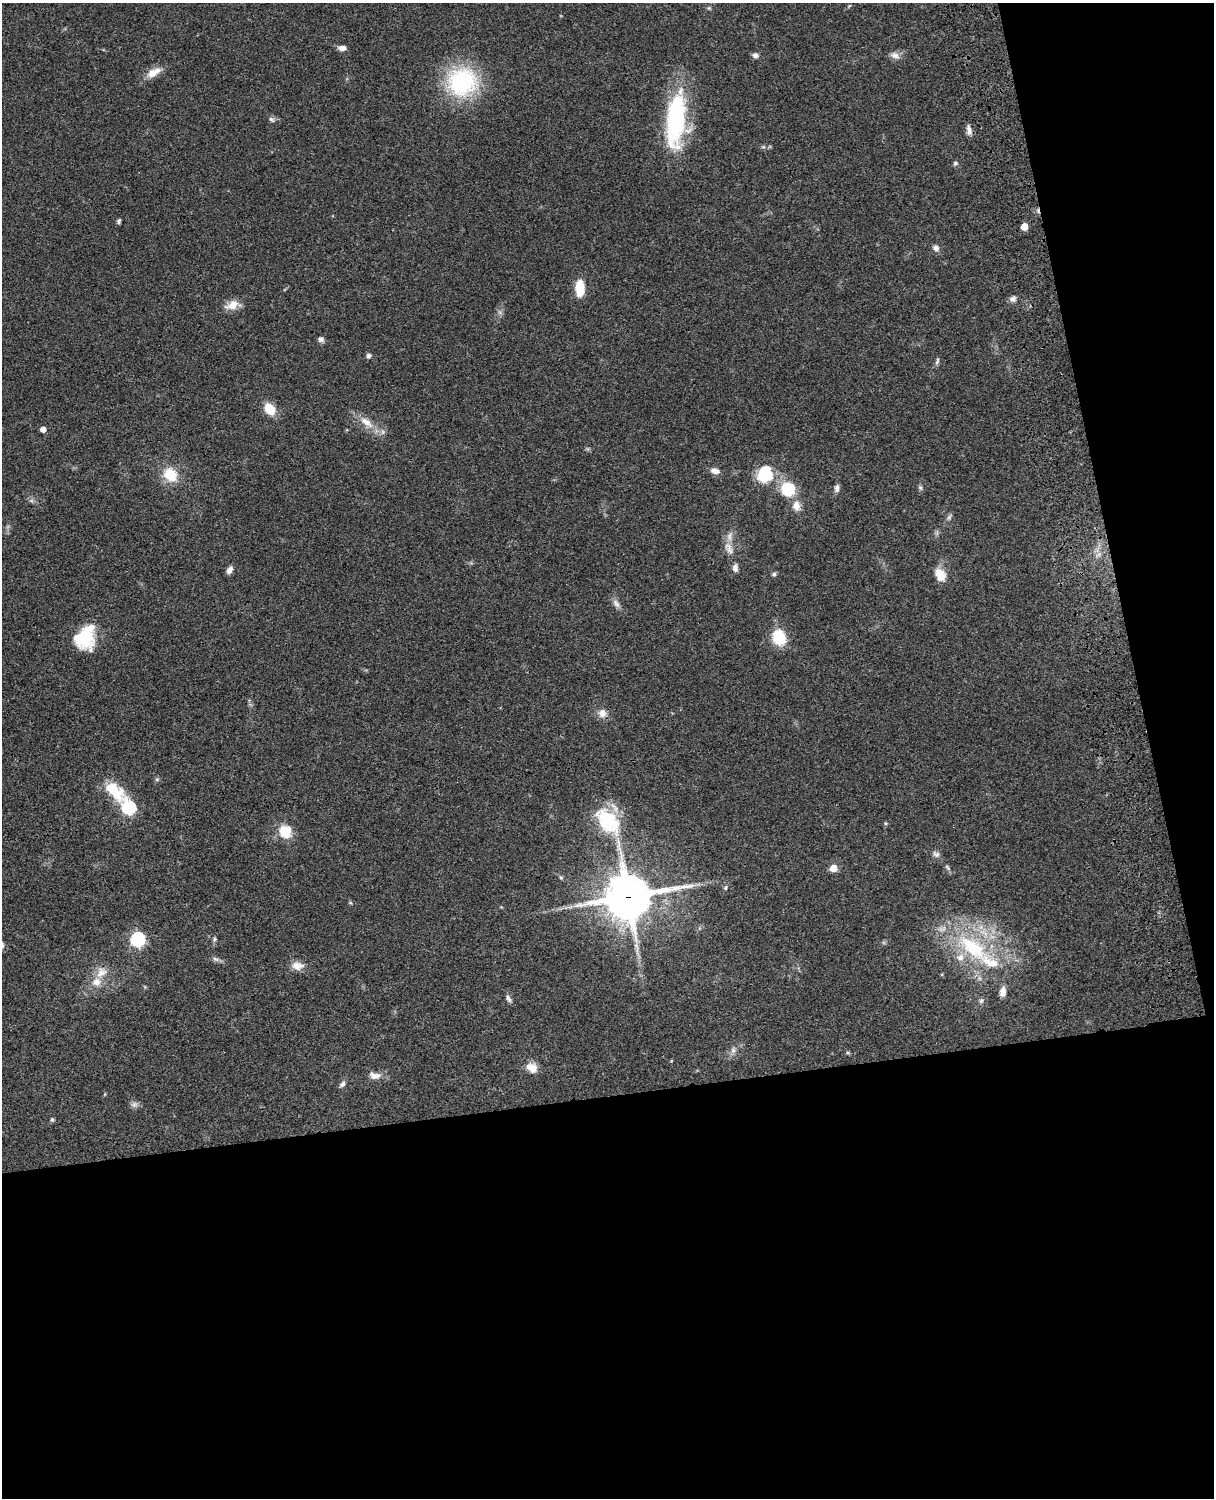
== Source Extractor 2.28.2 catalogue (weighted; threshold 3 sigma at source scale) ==
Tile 12 of 4 x 3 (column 4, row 3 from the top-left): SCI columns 3758-4969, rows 277-1772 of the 5088 x 4927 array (HDU 1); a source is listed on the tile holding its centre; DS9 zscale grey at full resolution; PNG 1216 x 1500 px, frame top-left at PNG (2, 3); no overlay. Shown black and unused: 33% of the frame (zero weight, under 3 of 4 exposures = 6% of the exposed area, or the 3 px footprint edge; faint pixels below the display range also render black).
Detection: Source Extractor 2.28.2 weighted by HDU 2 'WHT'; one run over the whole footprint, this tile lists its part. Background 0.0766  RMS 0.0058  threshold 0.0261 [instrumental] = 3 sigma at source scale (4.5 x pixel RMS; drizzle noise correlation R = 1.50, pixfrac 1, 0.05/0.05 arcsec/px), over >= 5 px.
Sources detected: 75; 2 too faint to see at this stretch — not listed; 7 inside a brighter listed object's ellipse — not listed separately; the other 66 listed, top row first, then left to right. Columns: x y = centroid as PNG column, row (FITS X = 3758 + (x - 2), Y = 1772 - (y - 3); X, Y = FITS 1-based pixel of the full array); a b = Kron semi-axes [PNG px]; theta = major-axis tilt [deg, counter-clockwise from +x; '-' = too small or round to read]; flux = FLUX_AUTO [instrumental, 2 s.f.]
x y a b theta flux
342 48 9 6 0 3.1
755 55 8 6 -7 2.2
895 55 13 9 -20 3.3
152 73 19 11 39 6.4
462 82 24 22 17 78
271 119 9 6 -39 1.6
676 120 60 20 85 79
969 130 14 6 -79 3
763 147 6 4 17 0.84
955 163 7 6 - 1.2
119 221 7 4 65 1.1
1024 226 5 5 - 8.8
936 248 8 7 - 2.5
580 288 16 8 -90 15
1013 299 8 7 - 2.4
232 305 19 10 16 6.8
321 339 7 6 - 2.2
369 356 7 6 - 1.5
937 361 11 4 72 1.3
270 409 12 9 -53 12
366 422 23 10 -36 8.6
43 429 4 4 - 4.9
715 471 11 7 -13 3.5
171 475 18 14 -46 15
765 475 22 16 18 19
837 488 10 6 83 2.1
920 488 7 5 -68 1.1
788 489 14 14 - 21
796 506 13 10 -79 5.6
937 533 7 4 -72 1.1
729 548 20 10 -61 5.4
735 568 10 7 -84 2.4
230 570 9 6 58 2.6
938 573 15 12 7 5.9
774 574 6 5 - 1.2
616 603 13 7 -54 2.8
85 637 26 22 87 26
779 637 14 11 -71 22
602 713 10 10 - 4.6
157 779 6 5 - 0.94
114 791 32 14 -45 22
129 808 7 7 - 71
607 821 33 21 -51 39
285 831 16 15 - 12
936 854 10 7 -28 2
947 867 10 4 -46 1.4
833 868 5 5 - 11
561 877 6 4 -67 0.89
725 888 6 4 88 0.95
628 897 17 15 12 2100
138 939 6 6 - 100
214 939 8 4 82 1.1
973 948 57 24 -38 59
215 959 10 6 -20 1.8
297 966 16 10 -7 5.1
101 972 17 13 44 7.8
1003 992 10 6 84 4.8
508 998 12 5 -56 1.9
981 1001 8 6 57 1.5
733 1050 8 7 - 2.2
848 1053 6 4 -19 0.7
532 1067 13 10 -31 6.8
375 1076 17 9 -7 4.8
342 1084 10 6 53 2.1
134 1104 10 8 1 2.1
52 1120 5 5 - 1.1
Overlapping masked pixels (flux is a lower limit): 1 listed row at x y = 628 897